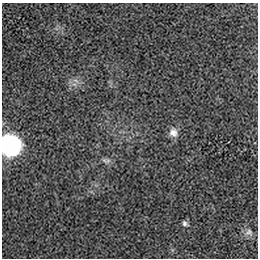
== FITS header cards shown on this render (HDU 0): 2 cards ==
NAXIS1  =                  256 / length of data axis 1
NAXIS2  =                  256 / length of data axis 2

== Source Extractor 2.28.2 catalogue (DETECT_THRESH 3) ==
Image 256 x 256 px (HDU 0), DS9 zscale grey, 1 PNG px = 1 image px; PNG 260 x 260 px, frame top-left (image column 1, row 256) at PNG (2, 3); no overlay
Background 1.52e-04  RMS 0.0026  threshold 0.00789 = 3 sigma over >= 5 px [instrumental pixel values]
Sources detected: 6; all 6 listed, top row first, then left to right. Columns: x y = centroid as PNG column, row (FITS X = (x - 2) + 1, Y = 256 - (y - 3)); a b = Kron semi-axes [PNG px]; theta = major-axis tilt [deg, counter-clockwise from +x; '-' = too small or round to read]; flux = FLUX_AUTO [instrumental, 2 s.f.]
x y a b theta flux
76 81 10 4 -30 0.6
173 132 11 10 - 1.2
10 145 11 10 - 100
104 160 11 5 -41 0.54
185 223 8 5 -39 0.44
249 232 11 10 - 0.87
At the frame edge (FLAGS 8, measured only in part): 1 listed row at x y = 10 145